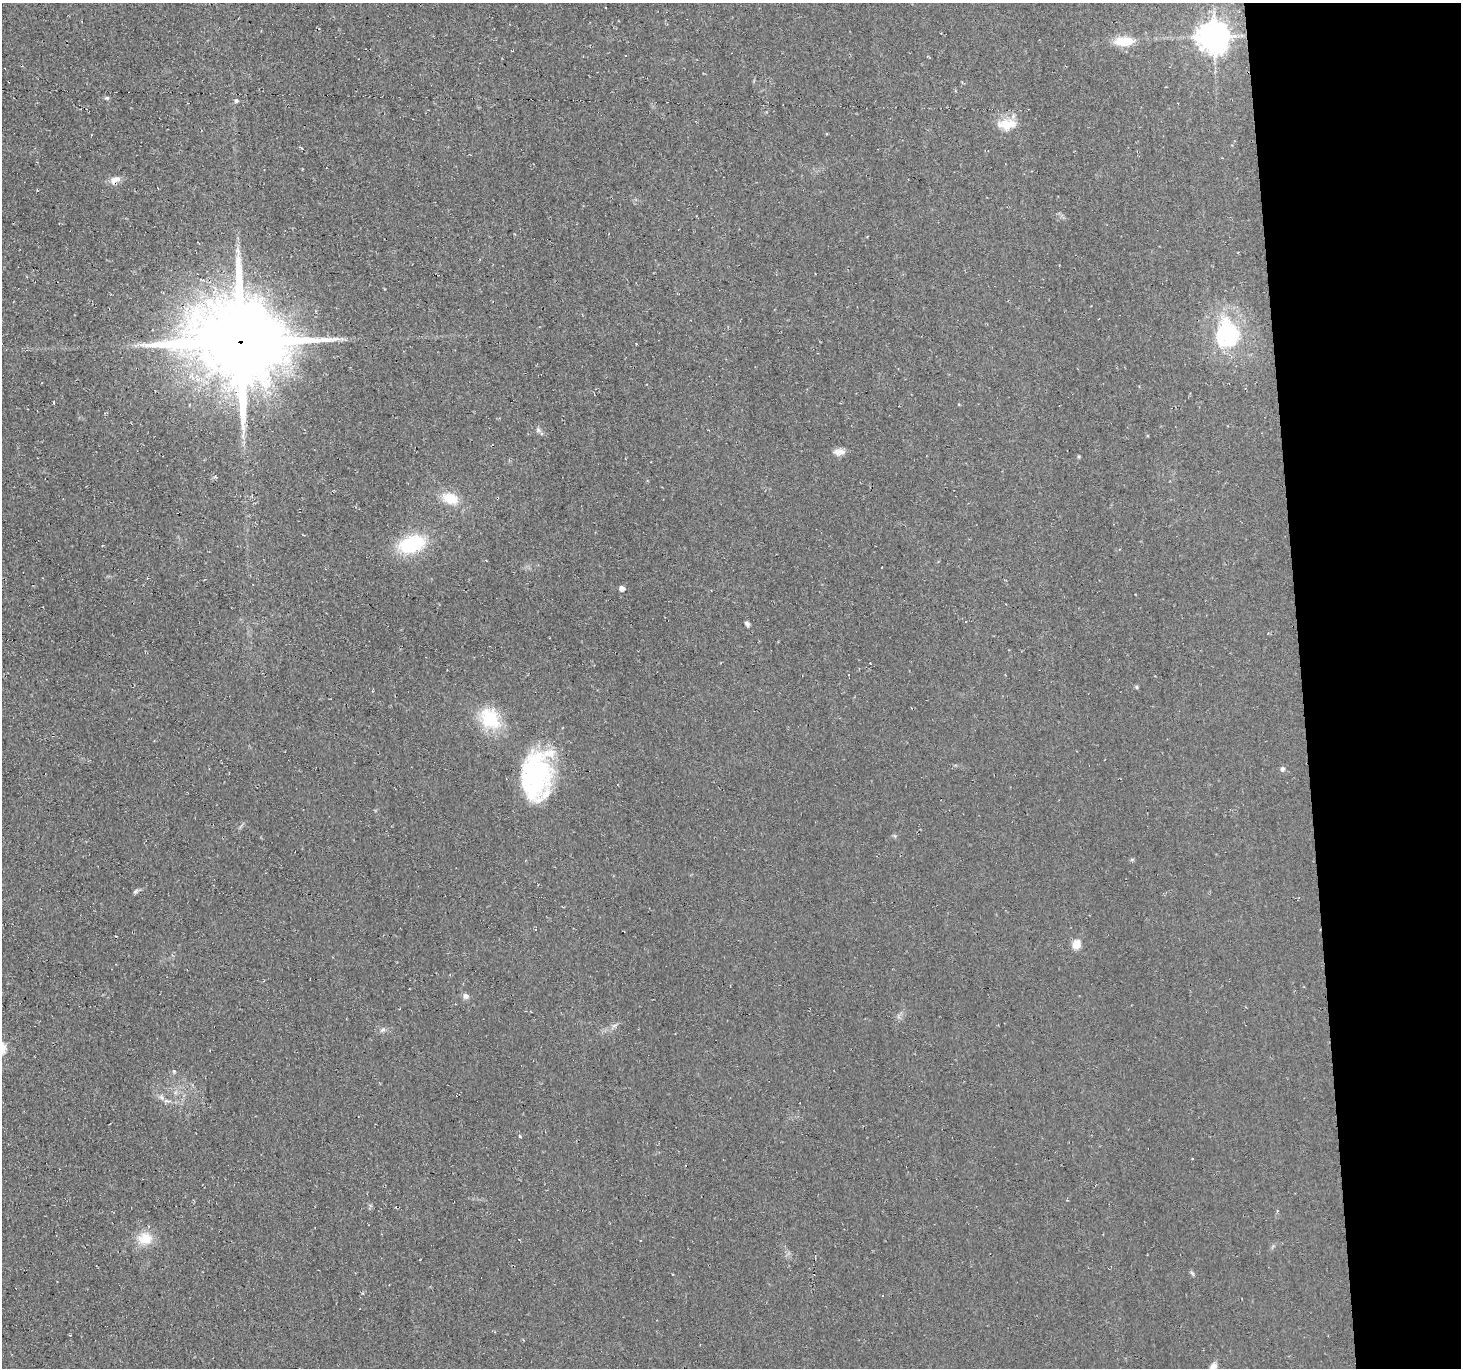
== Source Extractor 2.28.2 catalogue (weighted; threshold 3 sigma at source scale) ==
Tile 6 of 3 x 3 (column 3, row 2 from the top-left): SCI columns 2924-4382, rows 1512-2877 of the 4432 x 4382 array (HDU 1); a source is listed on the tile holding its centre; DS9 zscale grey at full resolution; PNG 1463 x 1370 px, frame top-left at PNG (2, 3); no overlay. Shown black and unused: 11% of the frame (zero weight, under 2 of 3 exposures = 3% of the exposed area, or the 3 px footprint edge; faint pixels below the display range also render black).
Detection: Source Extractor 2.28.2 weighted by HDU 2 'WHT'; one run over the whole footprint, this tile lists its part. Background 0.0522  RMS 0.012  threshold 0.0536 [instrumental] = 3 sigma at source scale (4.5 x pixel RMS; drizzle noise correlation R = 1.50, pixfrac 1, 0.05/0.05 arcsec/px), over >= 5 px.
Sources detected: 30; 1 inside a brighter object's white glare — not listed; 1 inside a brighter listed object's ellipse — not listed separately; the other 28 listed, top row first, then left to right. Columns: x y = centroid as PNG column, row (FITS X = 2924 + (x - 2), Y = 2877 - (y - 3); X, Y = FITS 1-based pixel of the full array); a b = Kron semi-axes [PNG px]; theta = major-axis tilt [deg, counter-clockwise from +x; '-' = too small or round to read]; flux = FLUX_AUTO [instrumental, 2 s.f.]
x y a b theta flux
1214 36 9 9 - 2000
1124 41 24 11 1 26
107 98 6 5 - 1.7
236 101 5 5 - 2.3
1007 124 26 14 2 22
115 180 16 8 25 8.4
1227 334 38 31 80 110
240 342 31 27 -8 14000
538 430 6 6 - 2.6
839 452 15 8 5 7.5
450 498 17 11 -18 26
412 544 22 14 18 87
622 588 5 4 - 7
747 624 7 5 -49 2.7
1136 687 6 4 -25 1.7
490 718 31 23 -53 50
1283 769 5 5 - 3.3
536 772 45 34 81 150
1132 859 6 4 19 1.4
1076 944 11 9 73 11
466 996 8 7 - 4.5
615 1025 8 3 19 2.7
382 1030 7 5 44 2.3
174 1071 5 5 - 1.5
162 1098 9 5 -59 3.7
520 1136 5 4 - 1.1
145 1239 16 13 -6 24
1192 1273 7 4 -45 1.9
Overlapping masked pixels (flux is a lower limit): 1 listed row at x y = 240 342
Unlisted compact peaks at least as high as the median listed source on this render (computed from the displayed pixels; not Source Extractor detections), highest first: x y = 136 891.